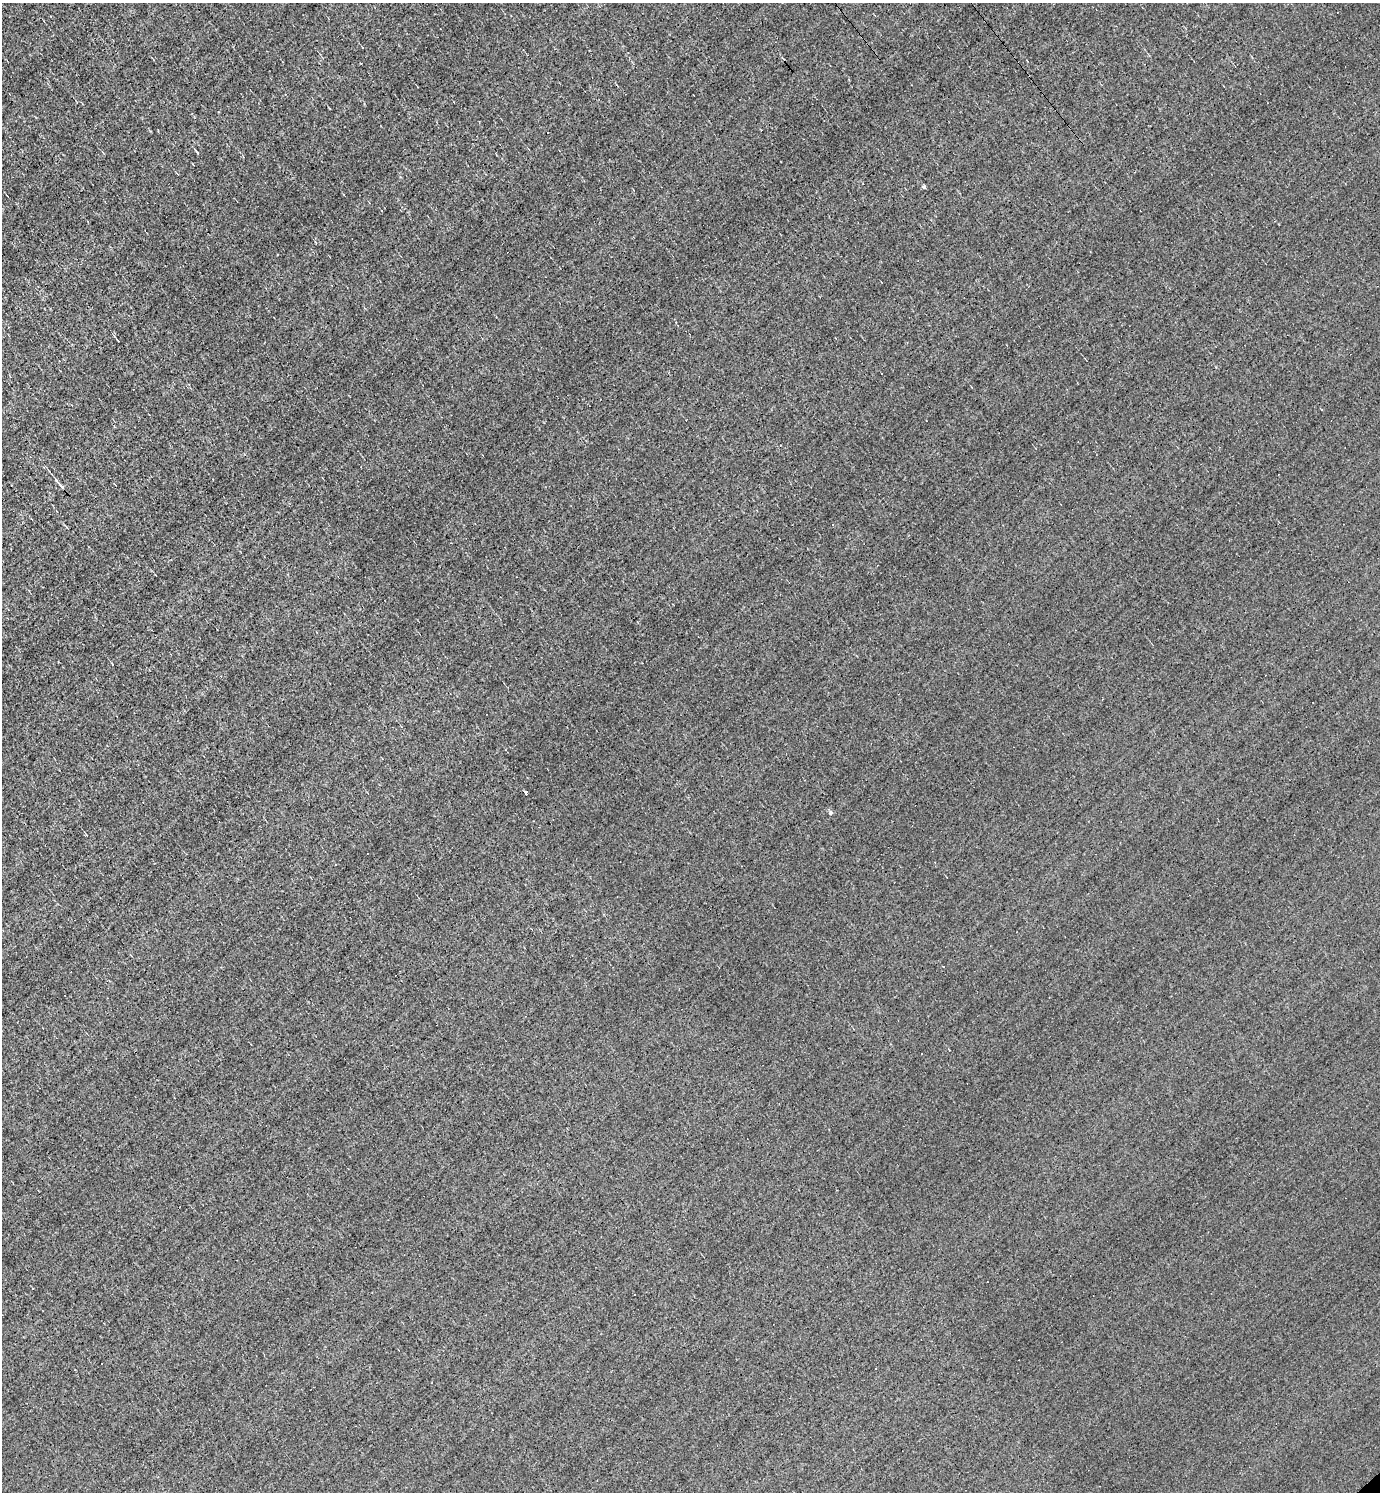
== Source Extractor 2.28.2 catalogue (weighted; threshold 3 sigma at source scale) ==
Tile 11 of 4 x 4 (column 3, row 3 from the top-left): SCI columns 3049-4426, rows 1491-2980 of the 5954 x 5959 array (HDU 1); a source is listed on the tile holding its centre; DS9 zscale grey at full resolution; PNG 1382 x 1494 px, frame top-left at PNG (2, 3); no overlay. Shown black and unused: <1% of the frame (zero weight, under 3 of 4 exposures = <1% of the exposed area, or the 3 px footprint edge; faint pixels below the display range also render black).
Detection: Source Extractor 2.28.2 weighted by HDU 2 'WHT'; one run over the whole footprint, this tile lists its part. Background -0.00765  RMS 0.049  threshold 0.22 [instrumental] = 3 sigma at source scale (4.5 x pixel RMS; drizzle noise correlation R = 1.50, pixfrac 1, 0.05/0.05 arcsec/px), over >= 5 px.
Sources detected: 11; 5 cosmic-ray / hot-pixel residue — not listed; the other 6 listed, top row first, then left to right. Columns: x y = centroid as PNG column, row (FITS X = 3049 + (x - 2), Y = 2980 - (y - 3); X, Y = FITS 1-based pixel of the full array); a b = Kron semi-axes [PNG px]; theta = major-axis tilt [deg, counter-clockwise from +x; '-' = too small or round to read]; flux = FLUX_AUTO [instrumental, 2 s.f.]
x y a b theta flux
197 152 5 3 - 5.1
924 187 4 4 - 11
117 340 4 2 - 3.9
59 484 17 3 -51 18
525 792 4 3 - 38
831 813 5 5 - 10